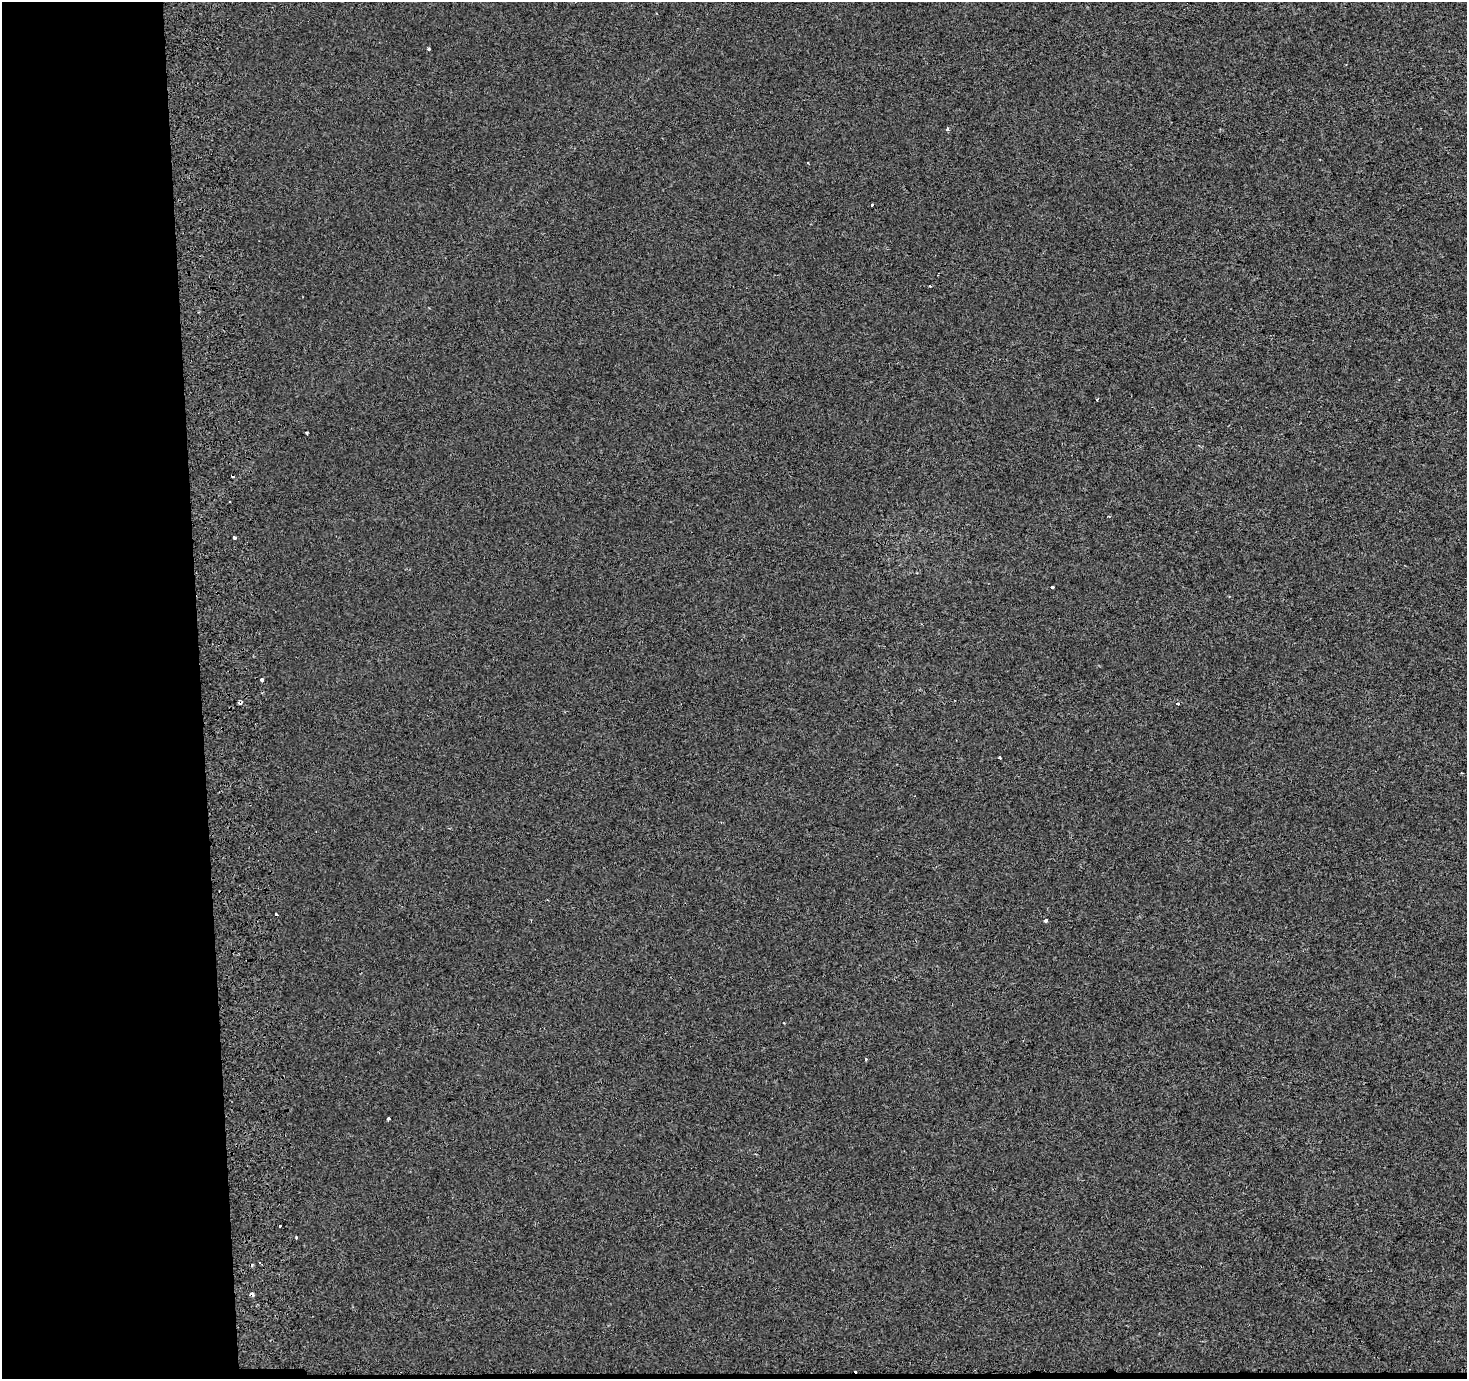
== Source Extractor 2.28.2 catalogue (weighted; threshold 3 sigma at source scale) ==
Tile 7 of 3 x 3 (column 1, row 3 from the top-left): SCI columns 1-1465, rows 1-1377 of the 4459 x 4133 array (HDU 1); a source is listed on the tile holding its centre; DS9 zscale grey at full resolution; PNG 1469 x 1381 px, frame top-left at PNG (2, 2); no overlay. Shown black and unused: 14% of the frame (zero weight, under 2 of 3 exposures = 3% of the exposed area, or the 3 px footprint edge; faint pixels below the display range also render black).
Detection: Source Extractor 2.28.2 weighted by HDU 2 'WHT'; one run over the whole footprint, this tile lists its part. Background -6.25e-04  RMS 0.003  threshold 0.0135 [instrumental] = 3 sigma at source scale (4.5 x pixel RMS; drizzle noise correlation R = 1.50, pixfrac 1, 0.0396/0.0396 arcsec/px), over >= 5 px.
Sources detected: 23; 5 cosmic-ray / hot-pixel residue — not listed; the other 18 listed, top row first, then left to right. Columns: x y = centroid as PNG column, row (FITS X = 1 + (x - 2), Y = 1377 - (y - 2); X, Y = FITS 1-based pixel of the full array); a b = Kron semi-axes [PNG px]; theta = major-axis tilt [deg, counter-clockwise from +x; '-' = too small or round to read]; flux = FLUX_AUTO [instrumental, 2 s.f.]
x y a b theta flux
429 49 3 3 - 0.68
947 129 4 3 - 0.67
808 163 3 2 - 0.41
872 205 3 3 - 0.89
930 286 3 3 - 0.37
307 433 3 3 - 0.45
234 538 4 3 - 1.3
1052 587 4 3 - 1.5
262 680 4 3 - 1.3
240 702 4 3 - 2
1177 703 3 3 - 5
1000 757 3 3 - 0.37
1462 773 3 2 - 0.41
1046 920 4 3 - 1.5
389 1118 3 3 - 0.67
279 1226 3 3 - 1
296 1238 3 2 - 0.36
252 1294 4 3 - 1.9
Overlapping masked pixels (flux is a lower limit): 2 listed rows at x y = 240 702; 252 1294